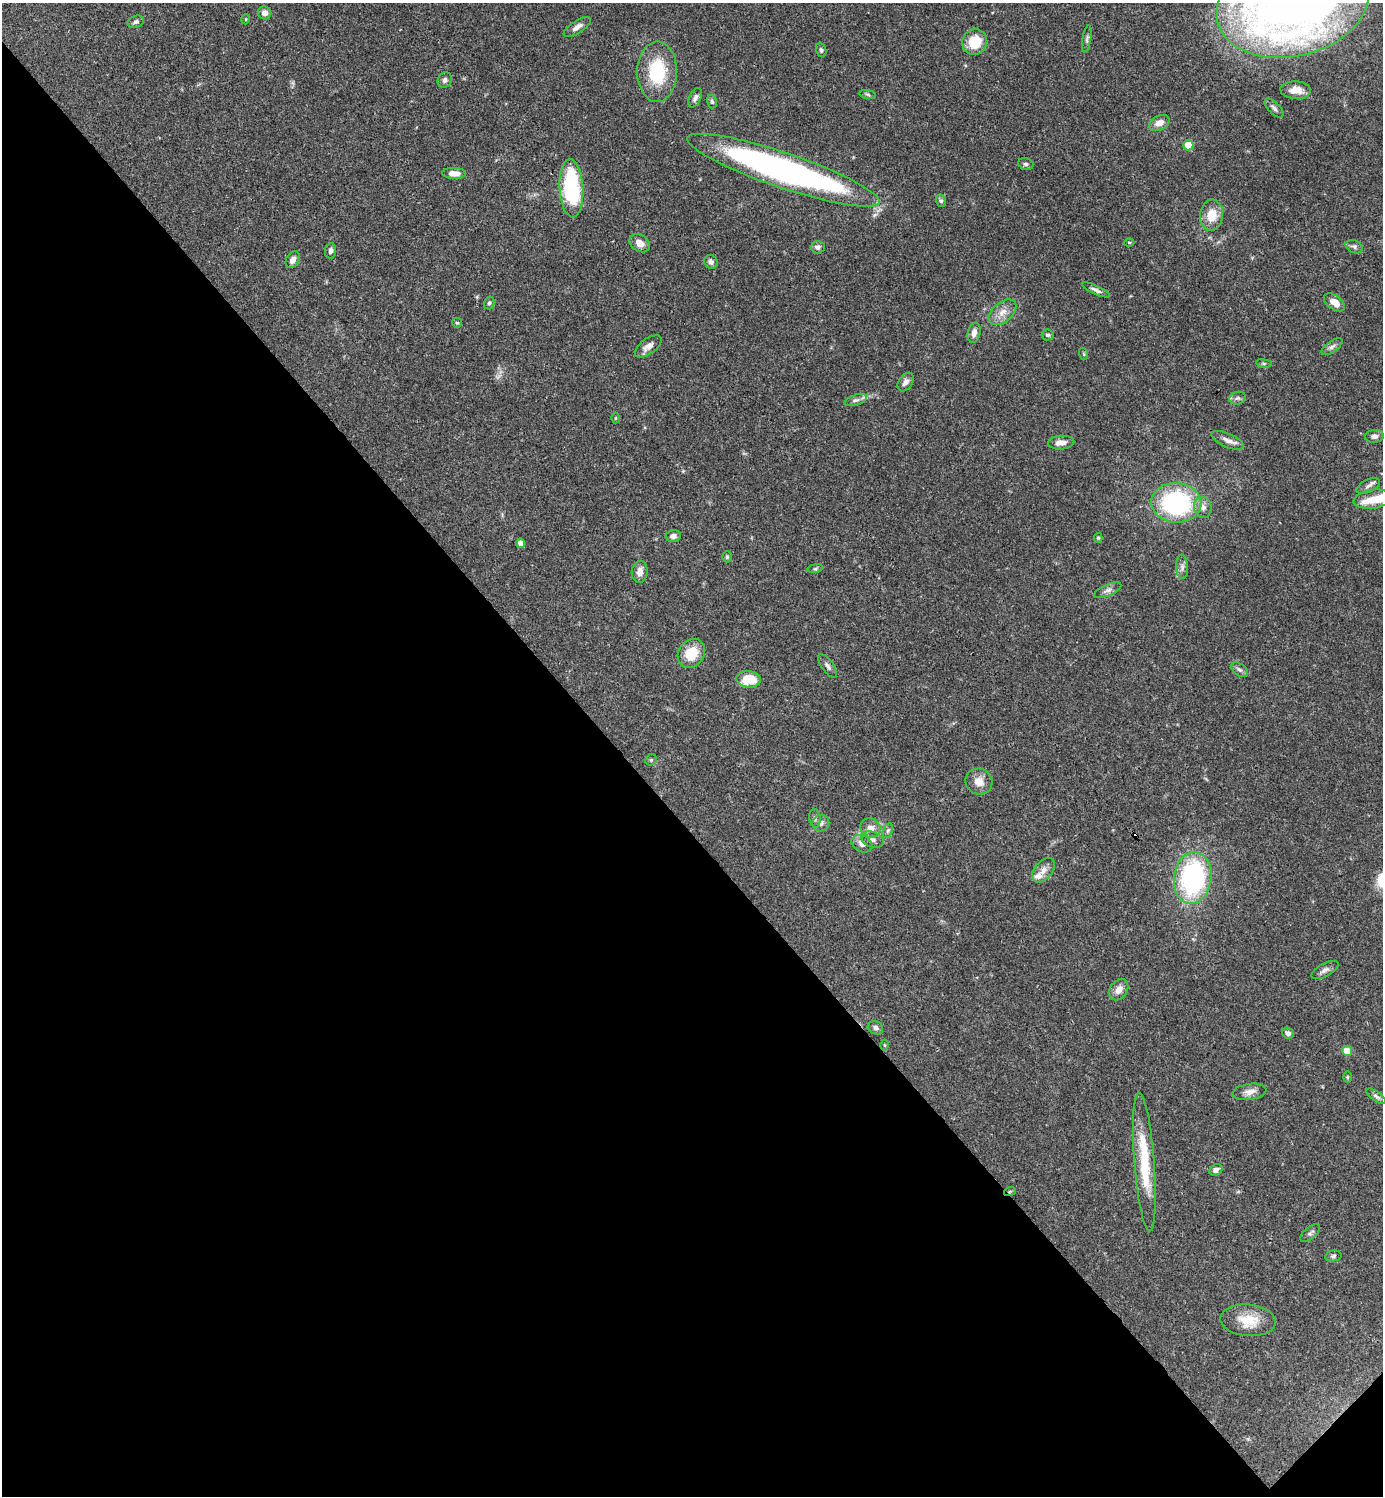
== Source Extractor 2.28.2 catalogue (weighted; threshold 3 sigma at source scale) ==
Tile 14 of 4 x 4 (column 2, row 4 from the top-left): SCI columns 1681-3061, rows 1-1494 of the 5980 x 5981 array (HDU 1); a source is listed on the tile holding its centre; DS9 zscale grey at full resolution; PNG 1385 x 1498 px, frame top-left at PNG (2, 3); each listed source drawn as its Kron ellipse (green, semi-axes under 4 px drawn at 4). Shown black and unused: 45% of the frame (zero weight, under 3 of 4 exposures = <1% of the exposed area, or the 3 px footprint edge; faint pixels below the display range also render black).
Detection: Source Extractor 2.28.2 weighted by HDU 2 'WHT'; one run over the whole footprint, this tile lists its part. Background 0.0381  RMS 0.0026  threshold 0.0118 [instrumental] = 3 sigma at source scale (4.5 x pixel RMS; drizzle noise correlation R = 1.50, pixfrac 1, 0.05/0.05 arcsec/px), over >= 5 px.
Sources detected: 91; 1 cosmic-ray / hot-pixel residue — neither listed nor drawn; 1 inside a brighter listed object's ellipse — not listed separately; the other 89 listed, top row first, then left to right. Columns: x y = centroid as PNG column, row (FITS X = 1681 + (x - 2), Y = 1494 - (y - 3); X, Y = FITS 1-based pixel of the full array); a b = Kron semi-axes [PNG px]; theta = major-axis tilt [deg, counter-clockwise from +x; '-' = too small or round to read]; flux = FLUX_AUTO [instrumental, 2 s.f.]
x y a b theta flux
1293 4 77 52 14 280
265 13 7 6 - 1.5
246 19 5 3 - 0.23
136 22 8 6 21 0.7
577 27 16 6 33 1.5
1087 39 14 4 80 0.68
975 42 13 12 - 7.4
821 50 7 5 -71 0.55
657 72 30 20 90 14
445 80 8 6 60 0.81
1296 90 15 8 -4 2.9
868 94 8 4 -10 0.44
695 98 10 5 64 0.91
712 102 7 5 -73 0.52
1274 108 12 5 -45 0.92
1159 123 11 7 27 2.1
1188 145 5 5 - 8.3
1026 164 8 5 -16 0.59
783 170 101 17 -19 110
454 173 12 5 -2 2.3
571 188 29 12 -87 28
941 201 6 5 - 0.54
1212 215 15 11 84 4.9
1129 242 5 3 - 0.25
640 243 11 8 -35 2.5
818 247 7 6 - 0.94
1354 247 9 6 -23 0.85
330 251 8 5 82 0.87
293 260 9 6 57 1.4
711 262 7 6 - 0.89
1096 290 15 4 -25 0.87
1334 302 12 7 -36 2.5
489 303 6 5 - 0.55
1002 312 16 9 41 2.6
457 323 5 4 - 0.32
974 333 10 6 77 1.5
1048 335 6 5 - 0.55
648 346 16 7 36 1.8
1332 347 12 5 34 0.97
1084 354 6 3 -71 0.32
1264 363 8 4 -8 0.42
906 382 10 7 56 1.2
1238 398 8 6 14 0.8
856 400 12 5 18 0.89
615 418 5 3 - 0.23
1374 436 9 6 6 1.2
1228 440 17 7 -24 1.8
1061 443 13 7 5 2
1368 486 12 6 26 1
1373 499 19 9 8 3.9
1176 503 25 20 -4 36
1203 507 10 9 - 1.7
673 536 7 6 - 1.1
1098 538 5 4 - 0.38
520 543 4 4 - 2.2
727 557 5 4 - 0.38
1182 567 12 6 -87 1
815 568 8 4 9 0.45
640 572 11 8 84 1.8
1107 590 15 5 23 1.1
691 653 15 12 54 6.9
828 666 14 6 -54 0.95
1239 670 9 6 -35 0.82
748 679 12 8 -6 7.1
651 760 6 5 - 0.4
979 781 14 12 -31 2.9
815 818 9 5 -83 0.66
821 823 8 8 - 1.1
870 828 10 9 - 1.9
888 831 8 4 70 0.53
872 839 12 7 -22 1.3
862 844 11 8 -28 1.7
1043 870 14 8 49 1.9
1193 878 26 18 83 43
1325 970 15 6 29 1.2
1119 990 11 8 54 2
875 1028 8 6 -27 0.86
1288 1033 6 5 - 0.95
885 1045 5 3 - 0.25
1347 1051 5 5 - 5.9
1347 1077 6 4 89 0.3
1250 1092 17 8 8 1.8
1376 1096 11 4 -36 0.74
1144 1162 69 10 -85 14
1216 1170 7 5 22 1.3
1010 1191 6 4 19 0.37
1310 1233 12 5 40 0.76
1333 1256 8 5 10 0.57
1248 1320 28 15 -5 6.5
Overlapping masked pixels (flux is a lower limit): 1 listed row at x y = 1010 1191
Isophote crosses this tile's border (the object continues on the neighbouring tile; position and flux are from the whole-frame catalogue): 2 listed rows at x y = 1293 4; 1374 436